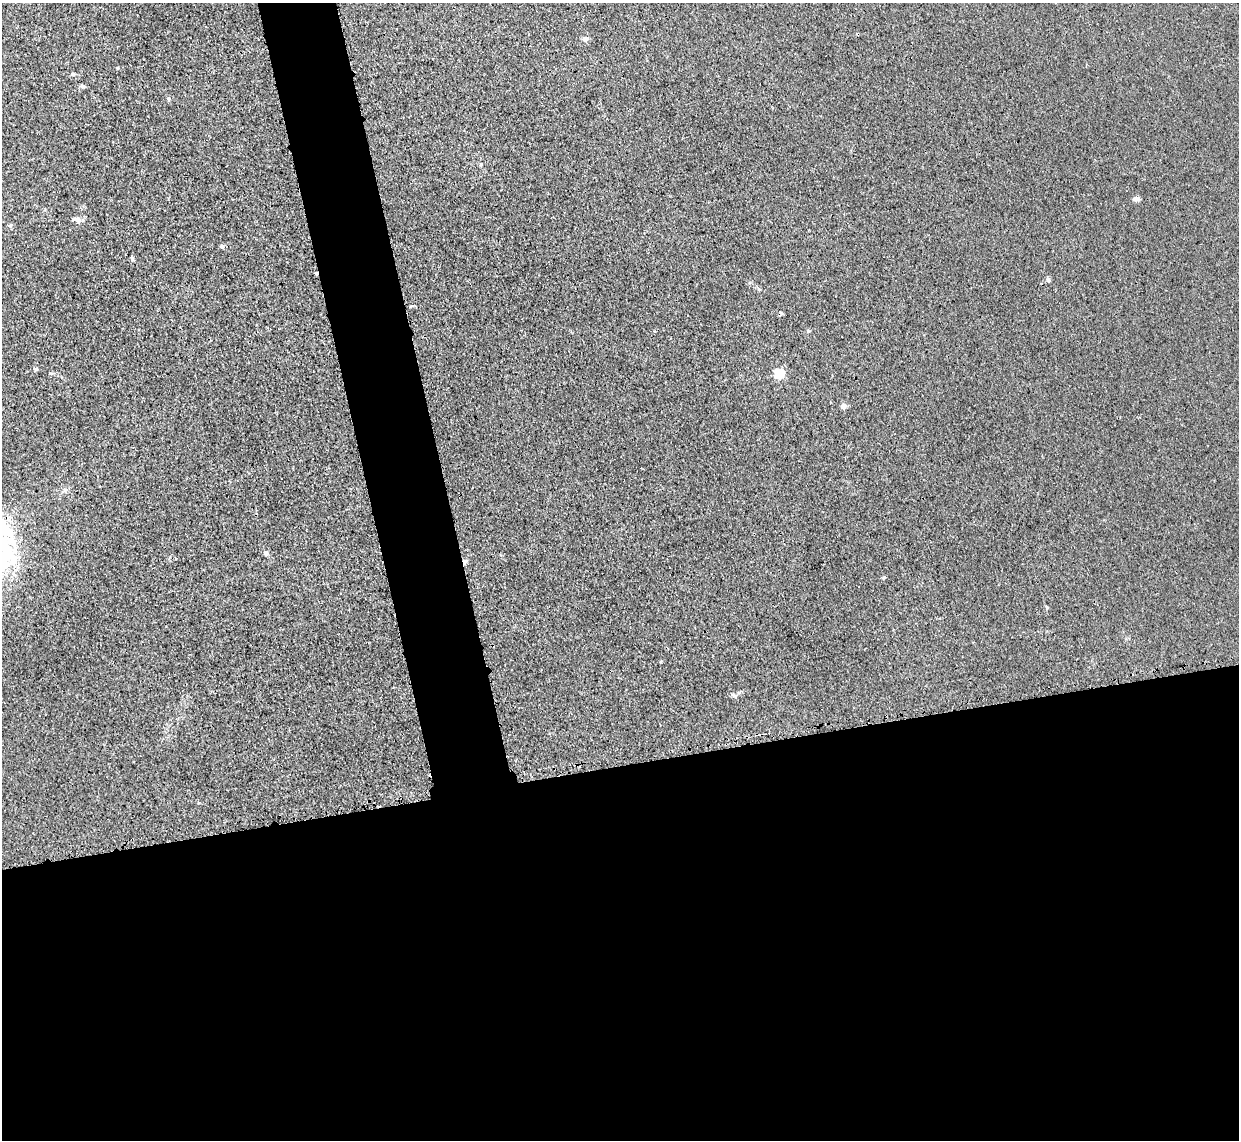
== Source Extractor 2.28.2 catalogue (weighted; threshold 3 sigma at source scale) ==
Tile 15 of 4 x 4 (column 3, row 4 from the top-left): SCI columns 2502-3738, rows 155-1292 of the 5002 x 4979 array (HDU 1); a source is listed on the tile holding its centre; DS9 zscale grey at full resolution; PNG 1241 x 1142 px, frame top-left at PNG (2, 3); no overlay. Shown black and unused: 37% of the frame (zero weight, under 3 of 4 exposures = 3% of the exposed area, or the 3 px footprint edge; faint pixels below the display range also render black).
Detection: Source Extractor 2.28.2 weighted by HDU 2 'WHT'; one run over the whole footprint, this tile lists its part. Background 0.0232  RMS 0.004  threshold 0.018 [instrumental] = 3 sigma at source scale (4.5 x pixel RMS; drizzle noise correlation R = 1.50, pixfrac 1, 0.05/0.05 arcsec/px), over >= 5 px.
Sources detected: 19; all 19 listed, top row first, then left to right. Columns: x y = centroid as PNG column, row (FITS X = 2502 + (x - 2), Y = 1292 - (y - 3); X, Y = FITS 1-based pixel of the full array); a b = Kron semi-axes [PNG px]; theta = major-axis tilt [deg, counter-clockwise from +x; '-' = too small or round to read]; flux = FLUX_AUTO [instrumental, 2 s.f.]
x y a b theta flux
585 39 7 6 - 1.6
82 86 6 5 - 0.88
168 99 5 5 - 0.73
1136 199 8 6 3 1.4
77 220 12 7 -19 1.7
10 225 6 5 - 0.69
222 246 5 5 - 0.9
132 259 6 3 -64 0.59
316 273 3 3 - 3.6
808 331 5 4 - 0.5
36 369 5 5 - 0.55
779 373 6 5 - 34
844 406 6 6 - 1.9
266 553 6 5 - 1.4
176 559 3 2 - 0.45
465 562 7 5 -87 1.2
884 577 6 3 19 0.44
1047 607 5 4 - 0.47
734 695 9 5 -29 1.1
Overlapping masked pixels (flux is a lower limit): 2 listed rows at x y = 316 273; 465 562
Unlisted compact peaks at least as high as the median listed source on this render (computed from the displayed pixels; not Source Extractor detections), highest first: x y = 1048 280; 117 68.